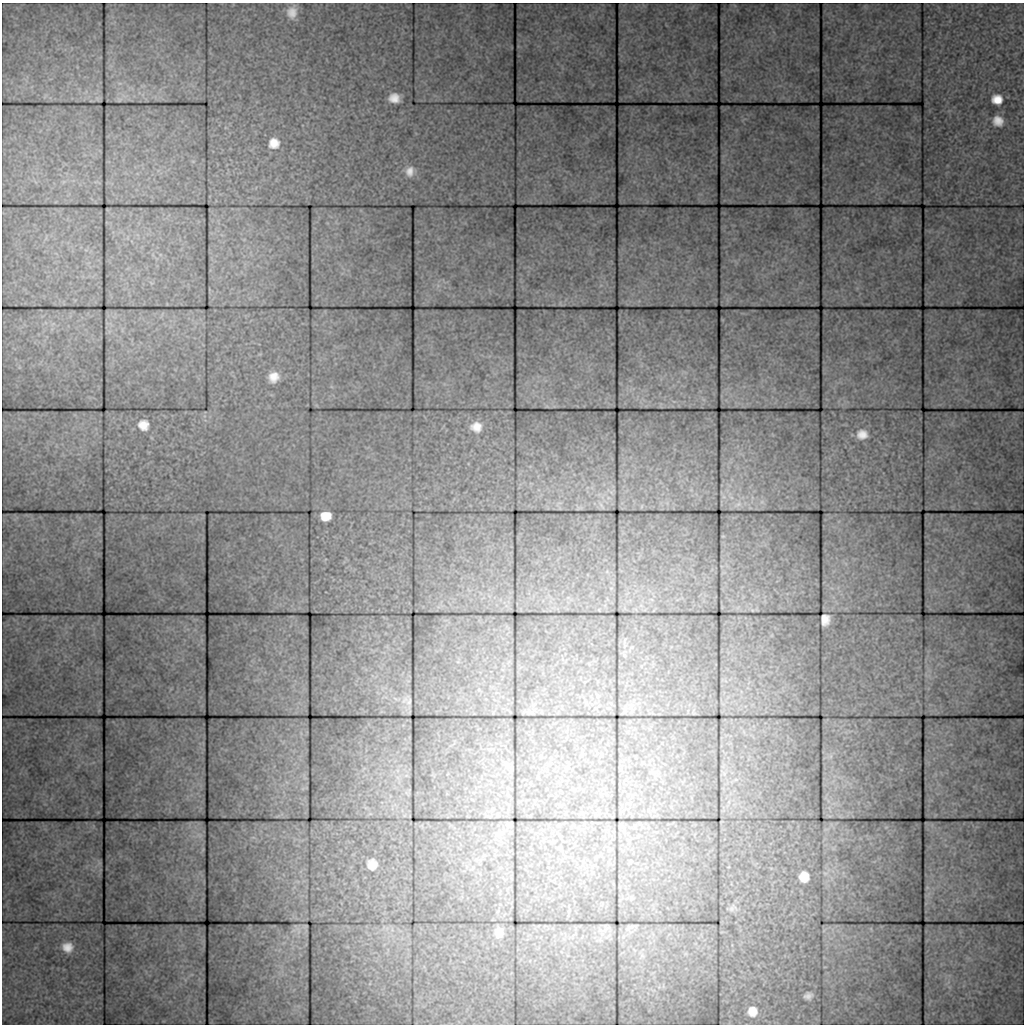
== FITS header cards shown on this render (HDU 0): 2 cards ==
NAXIS1  =                 1022 / length of data axis 1
NAXIS2  =                 1022 / length of data axis 2

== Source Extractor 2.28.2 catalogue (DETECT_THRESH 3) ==
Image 1022 x 1022 px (HDU 0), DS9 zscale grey, 1 PNG px = 1 image px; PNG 1026 x 1026 px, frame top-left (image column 1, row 1022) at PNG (2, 3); no overlay
Background 162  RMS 3.9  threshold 11.7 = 3 sigma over >= 5 px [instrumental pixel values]
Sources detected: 29; all 29 listed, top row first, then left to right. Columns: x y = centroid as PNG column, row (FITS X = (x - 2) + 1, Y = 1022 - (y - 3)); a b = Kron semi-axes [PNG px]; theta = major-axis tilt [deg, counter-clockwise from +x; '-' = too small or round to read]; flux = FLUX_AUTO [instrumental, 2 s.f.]
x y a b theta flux
292 12 11 9 77 2200
394 98 10 8 -6 2800
997 99 11 9 -7 3200
998 121 14 12 -42 3000
274 143 10 10 - 3000
410 171 13 10 81 2200
274 377 12 11 - 3100
143 425 12 11 - 2900
476 427 11 10 - 2700
862 434 12 10 6 2800
724 497 7 4 -18 530
762 502 7 7 - 1100
738 504 16 9 34 2100
601 505 9 3 -57 420
326 516 9 8 - 3700
825 620 10 7 86 1900
409 702 11 7 79 970
492 809 6 4 -89 310
639 823 3 2 - 150
372 864 11 10 - 2600
804 877 9 9 - 3000
631 898 7 4 89 560
732 908 13 8 40 1300
630 927 13 6 19 890
499 932 17 13 84 2700
67 947 13 12 - 3100
642 955 7 6 - 930
808 996 10 8 19 1200
752 1011 12 11 - 2900